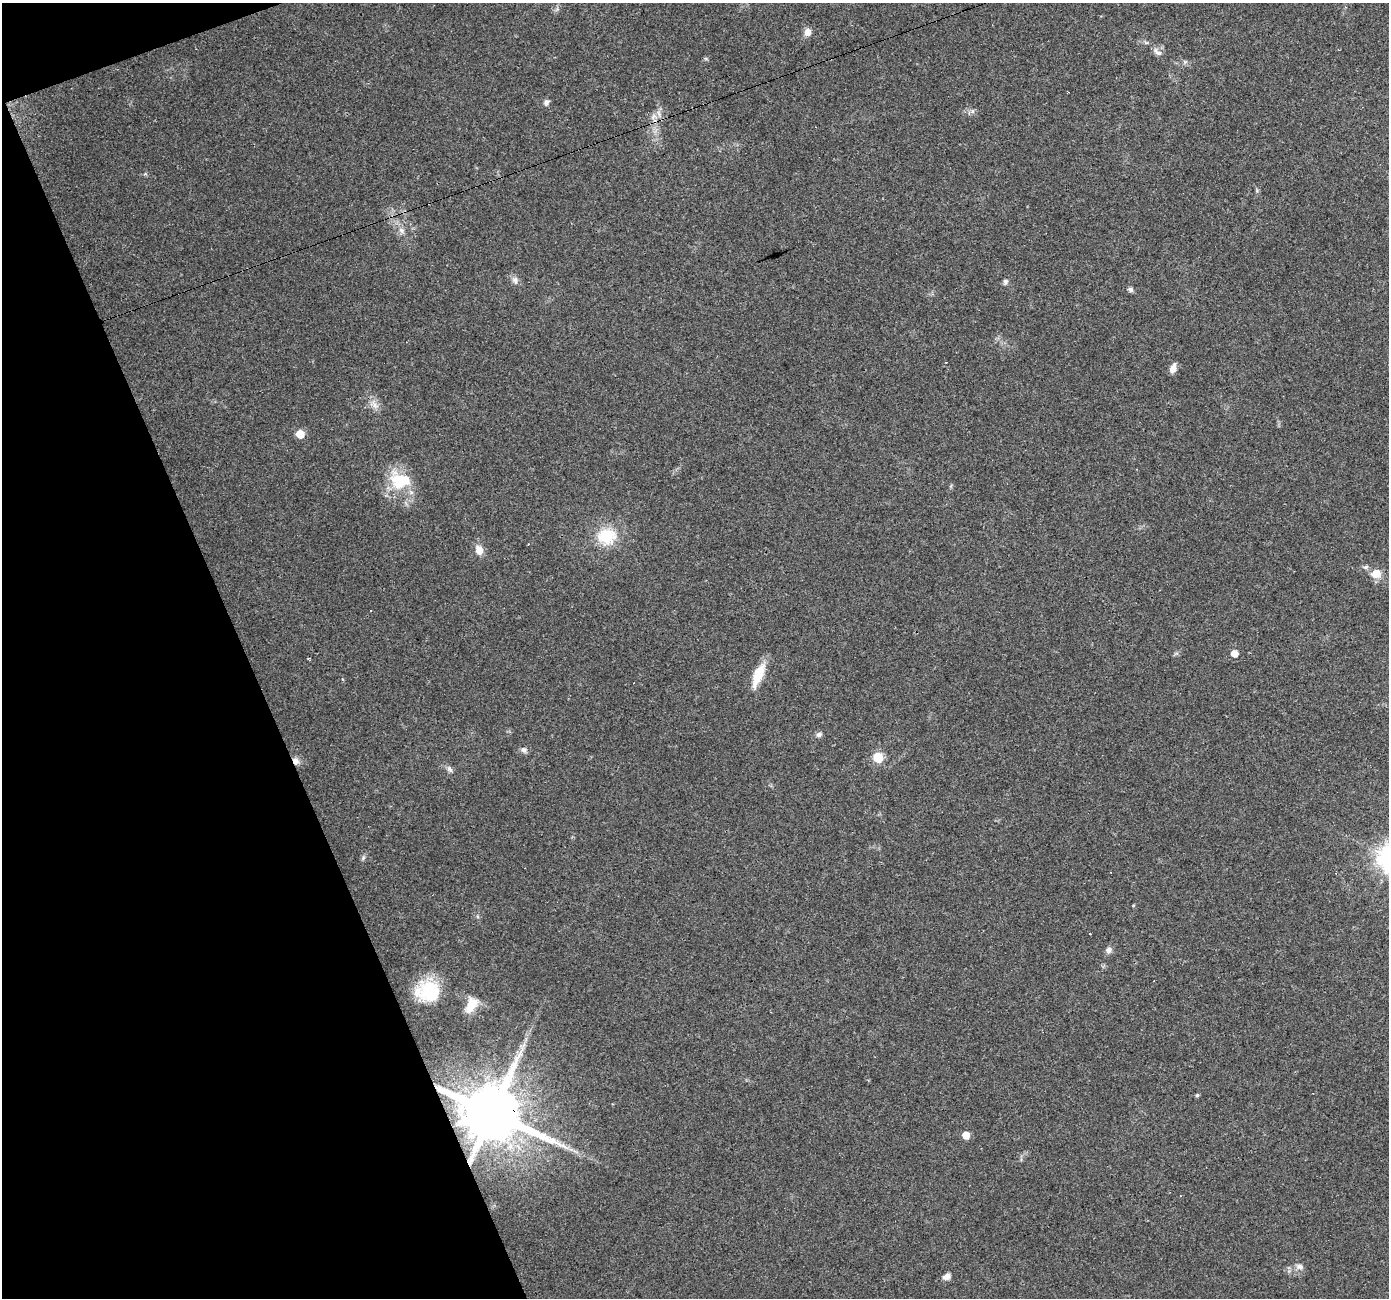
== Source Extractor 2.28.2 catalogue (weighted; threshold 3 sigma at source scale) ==
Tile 5 of 4 x 4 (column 1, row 2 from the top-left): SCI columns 1-1387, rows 2670-3965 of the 5548 x 5393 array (HDU 1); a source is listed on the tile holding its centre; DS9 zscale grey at full resolution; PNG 1391 x 1300 px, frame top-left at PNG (2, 3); no overlay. Shown black and unused: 18% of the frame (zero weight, under 3 of 4 exposures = <1% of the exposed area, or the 3 px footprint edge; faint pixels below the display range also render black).
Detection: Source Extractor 2.28.2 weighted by HDU 2 'WHT'; one run over the whole footprint, this tile lists its part. Background 0.0248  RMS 0.0038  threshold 0.017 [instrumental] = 3 sigma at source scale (4.5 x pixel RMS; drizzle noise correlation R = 1.50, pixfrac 1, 0.0396/0.0396 arcsec/px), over >= 5 px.
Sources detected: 45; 7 cosmic-ray / hot-pixel residue — not listed; the other 38 listed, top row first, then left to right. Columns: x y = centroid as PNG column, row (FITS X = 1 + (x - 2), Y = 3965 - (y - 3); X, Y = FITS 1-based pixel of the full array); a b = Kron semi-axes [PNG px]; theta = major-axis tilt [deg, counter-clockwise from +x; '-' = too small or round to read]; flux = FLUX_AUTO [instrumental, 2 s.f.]
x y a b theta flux
808 32 8 7 - 2.9
1146 43 6 4 -1 0.63
1157 52 14 7 -39 1.9
706 59 6 4 -19 0.48
547 102 9 6 62 1.2
972 111 6 6 - 0.97
654 117 11 8 23 2.4
401 230 10 7 -45 1.8
515 280 11 8 -79 1.7
1005 282 8 6 64 1
1131 289 7 6 - 1
1173 368 12 6 71 2.5
374 404 14 8 -46 2.8
300 434 5 5 - 10
400 480 29 21 -18 16
606 536 17 15 7 16
528 544 3 2 - 0.27
479 550 12 9 -68 3.6
1366 567 7 6 - 0.91
1376 573 11 9 10 4.9
1234 653 5 5 - 4.1
309 658 4 2 - 0.31
758 675 30 10 67 8.1
819 735 8 6 32 1.1
523 750 9 7 -20 1.4
878 757 6 6 - 20
296 761 10 7 -60 2.1
449 769 10 6 -59 1.3
363 858 9 4 63 0.8
1133 906 5 3 - 0.31
1108 950 9 7 47 1.5
429 991 24 20 4 23
471 1005 21 12 64 6.5
1197 1095 5 5 - 0.52
492 1113 16 14 -8 3800
966 1135 5 5 - 5.8
1300 1267 11 7 -12 1.7
947 1276 10 7 28 1.9
Overlapping masked pixels (flux is a lower limit): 2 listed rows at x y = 296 761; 492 1113